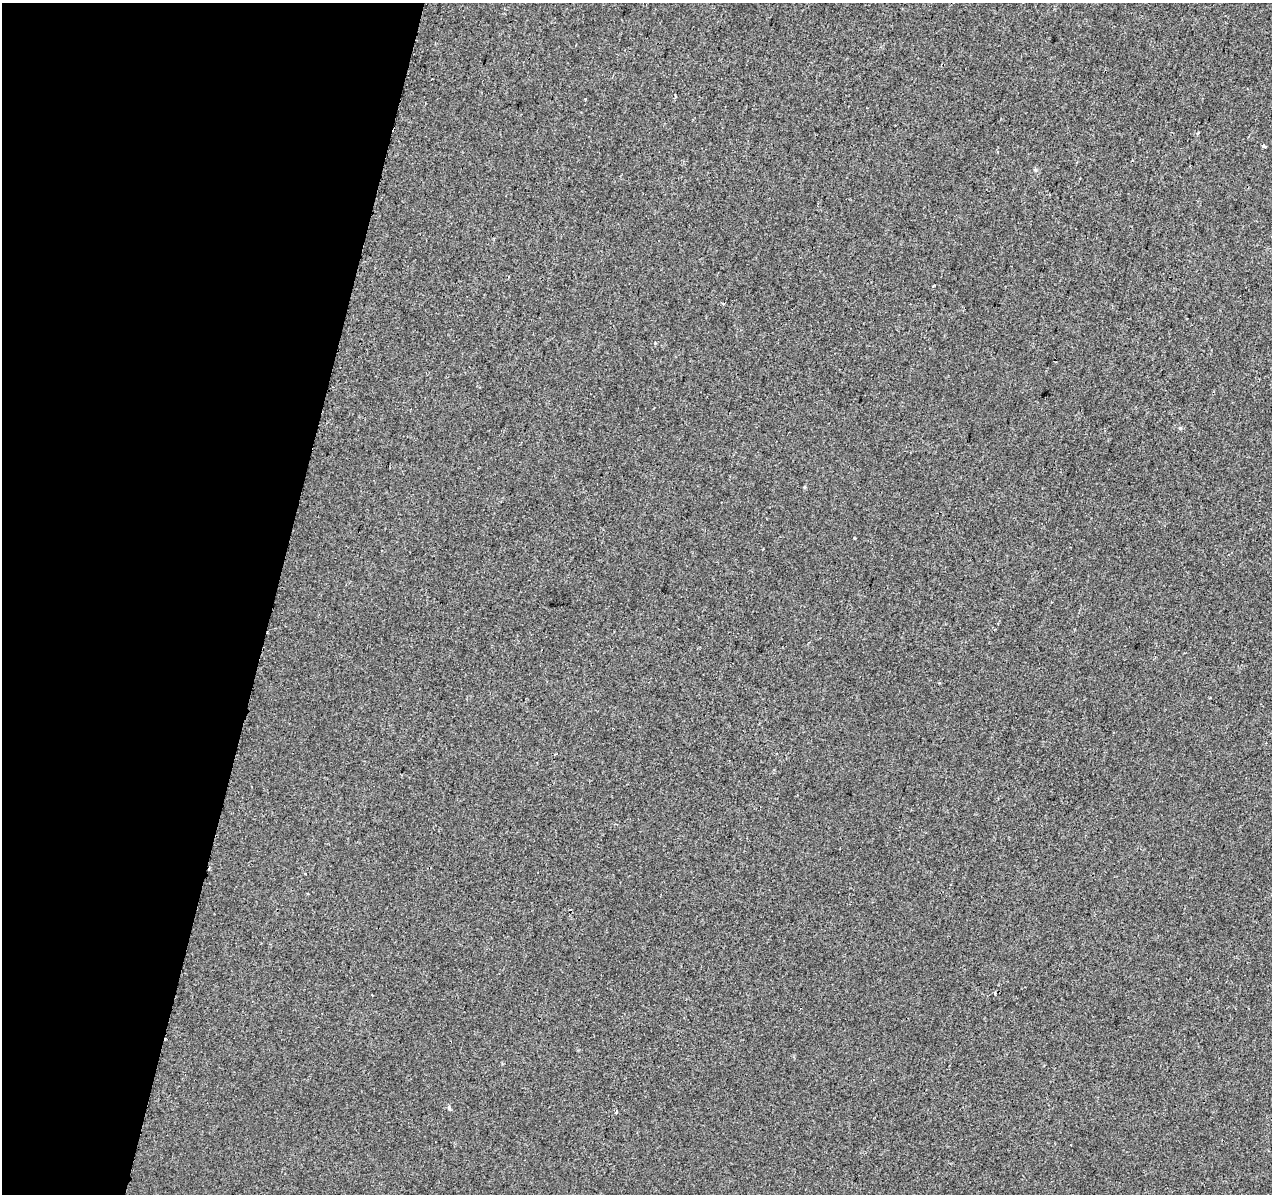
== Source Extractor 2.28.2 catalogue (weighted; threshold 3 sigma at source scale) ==
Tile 9 of 4 x 4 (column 1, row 3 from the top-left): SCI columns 24-1293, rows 1532-2723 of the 5120 x 5387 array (HDU 1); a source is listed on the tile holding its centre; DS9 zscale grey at full resolution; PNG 1274 x 1196 px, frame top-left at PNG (2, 3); no overlay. Shown black and unused: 21% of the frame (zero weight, under 2 of 3 exposures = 3% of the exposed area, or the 3 px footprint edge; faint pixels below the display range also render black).
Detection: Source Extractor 2.28.2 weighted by HDU 2 'WHT'; one run over the whole footprint, this tile lists its part. Background -8.78e-04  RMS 0.0049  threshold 0.022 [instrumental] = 3 sigma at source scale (4.5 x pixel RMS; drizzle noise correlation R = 1.50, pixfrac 1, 0.0396/0.0396 arcsec/px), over >= 5 px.
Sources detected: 10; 3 cosmic-ray / hot-pixel residue — not listed; the other 7 listed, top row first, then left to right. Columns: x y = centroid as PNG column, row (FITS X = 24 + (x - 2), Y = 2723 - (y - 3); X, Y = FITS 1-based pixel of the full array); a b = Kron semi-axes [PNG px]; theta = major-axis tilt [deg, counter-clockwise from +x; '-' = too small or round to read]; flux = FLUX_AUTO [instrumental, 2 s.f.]
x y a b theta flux
1264 146 4 3 - 4
933 286 4 2 - 0.52
804 487 5 4 - 0.51
854 538 3 3 - 0.97
372 995 3 2 - 0.39
449 1108 6 5 - 0.78
616 1112 3 3 - 4.1